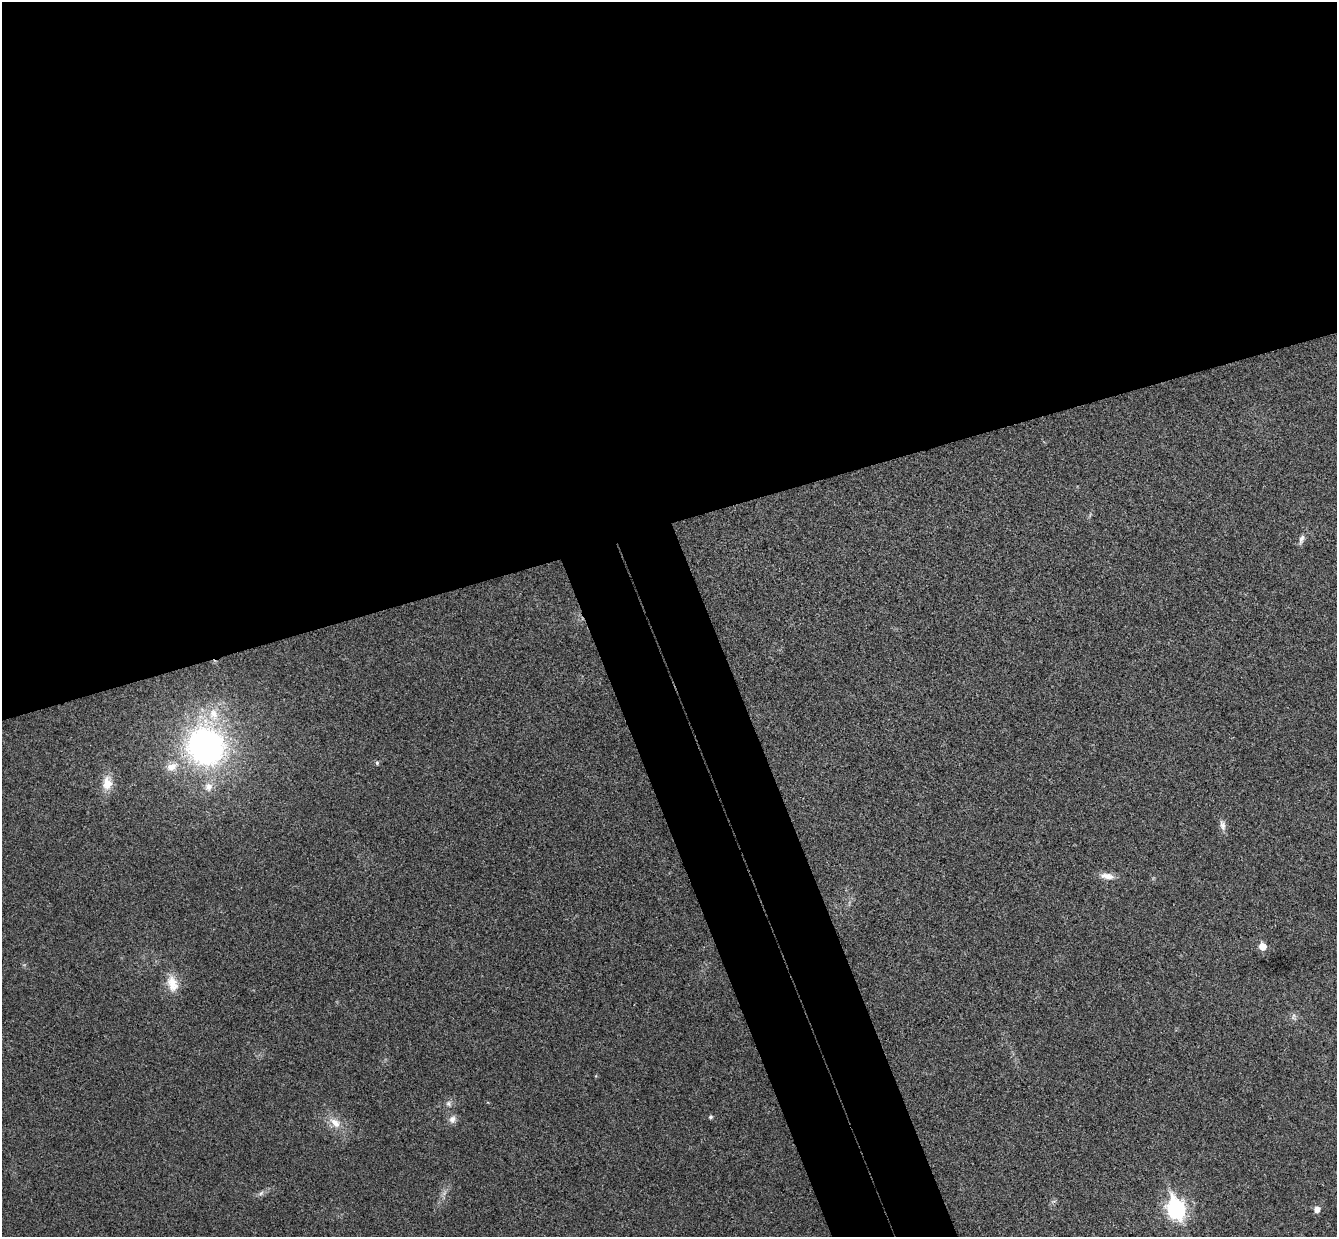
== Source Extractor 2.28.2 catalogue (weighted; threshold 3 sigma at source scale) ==
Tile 2 of 4 x 4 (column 2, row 1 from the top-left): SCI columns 1390-2724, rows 3876-5110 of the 5452 x 5404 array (HDU 1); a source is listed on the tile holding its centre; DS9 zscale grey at full resolution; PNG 1339 x 1239 px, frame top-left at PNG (2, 2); no overlay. Shown black and unused: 48% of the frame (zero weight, under 3 of 4 exposures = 6% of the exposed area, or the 3 px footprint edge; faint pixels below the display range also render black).
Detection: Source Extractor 2.28.2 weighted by HDU 2 'WHT'; one run over the whole footprint, this tile lists its part. Background 0.0357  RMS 0.0062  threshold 0.0277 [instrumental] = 3 sigma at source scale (4.5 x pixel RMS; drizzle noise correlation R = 1.50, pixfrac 1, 0.05/0.05 arcsec/px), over >= 5 px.
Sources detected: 20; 1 too faint to see at this stretch — not listed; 1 inside a brighter listed object's ellipse — not listed separately; the other 18 listed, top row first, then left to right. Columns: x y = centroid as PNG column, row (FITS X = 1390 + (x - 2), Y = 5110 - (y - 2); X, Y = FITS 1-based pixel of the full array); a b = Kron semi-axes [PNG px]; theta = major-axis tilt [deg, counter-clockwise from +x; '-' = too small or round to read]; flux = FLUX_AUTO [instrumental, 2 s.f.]
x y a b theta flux
1301 539 15 6 73 2.7
206 746 38 35 -60 190
377 763 5 4 - 1.1
172 767 16 11 18 8
107 783 19 12 84 9.5
208 787 13 11 77 5.7
1223 825 15 7 -79 3.3
1107 876 20 8 -9 5.5
1263 946 6 5 - 9.3
172 984 23 13 -74 11
1293 1016 7 4 71 1.4
448 1104 8 6 -54 2
710 1117 5 4 - 1.3
452 1119 11 9 62 3.5
335 1123 19 11 -37 8.8
261 1193 9 5 31 1.9
1176 1209 10 7 -71 240
1317 1209 6 5 - 4.9